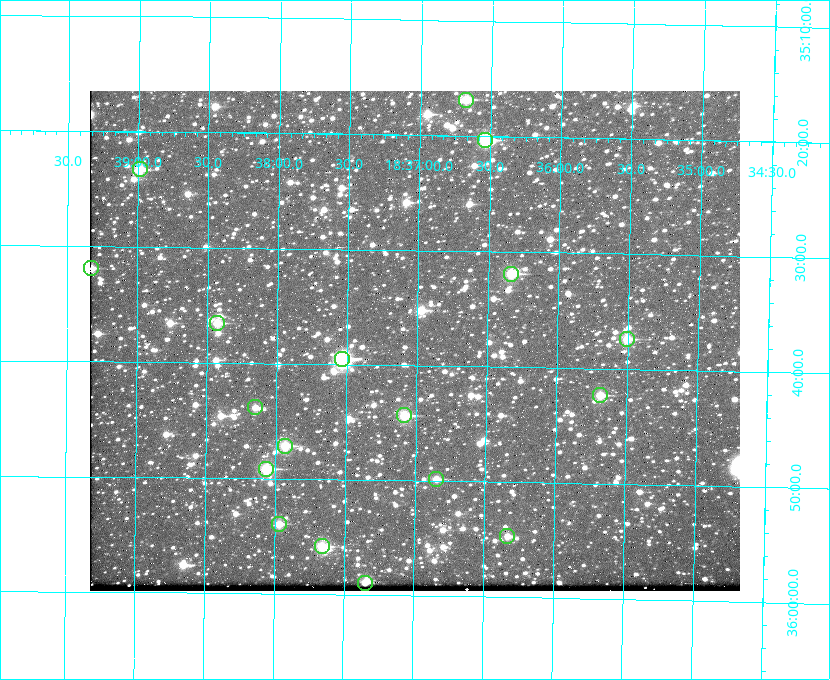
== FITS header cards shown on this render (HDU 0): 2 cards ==
NAXIS1  =                  650 / Width of table row in bytes
NAXIS2  =                  500 / Number of rows in table

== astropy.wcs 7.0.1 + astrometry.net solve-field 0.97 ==
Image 650 x 500 px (HDU 0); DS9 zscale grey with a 90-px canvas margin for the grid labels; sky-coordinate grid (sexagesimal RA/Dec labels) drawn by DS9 from the SOLVED WCS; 18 Tycho-2 reference stars matched to detected sources circled (green)
Header WCS: none
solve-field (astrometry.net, Tycho-2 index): SOLVED blind (the file carries no WCS)
Solved WCS: RA---TAN-SIP/DEC--TAN-SIP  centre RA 18:37:01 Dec +35:38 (279.25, +35.63 deg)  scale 5.21 arcsec/px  FOV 56.5' x 43.4'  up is +179 deg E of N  parity flipped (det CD > 0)
(file carries no celestial WCS; the grid is the blind solution)
Tycho-2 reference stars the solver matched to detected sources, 18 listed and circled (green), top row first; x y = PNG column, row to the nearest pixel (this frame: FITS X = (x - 90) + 1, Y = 500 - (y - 91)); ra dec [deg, ICRS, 3 dp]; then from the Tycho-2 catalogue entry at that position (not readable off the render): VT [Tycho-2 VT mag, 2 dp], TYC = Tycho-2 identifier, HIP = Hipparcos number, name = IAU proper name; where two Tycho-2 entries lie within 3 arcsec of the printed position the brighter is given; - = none
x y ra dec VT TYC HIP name
466 100 279.169 +35.281 10.53 2645-756-1 - -
485 140 279.134 +35.339 9.91 2645-980-1 - -
140 169 279.747 +35.388 10.29 2645-648-1 - -
91 268 279.832 +35.532 10.61 2645-711-1 - -
511 274 279.085 +35.532 9.84 2645-710-1 - -
217 323 279.606 +35.610 10.50 2645-565-1 - -
627 339 278.877 +35.623 10.37 2632-1282-1 - -
342 359 279.382 +35.660 8.88 2649-136-1 91311 -
600 395 278.922 +35.705 10.37 2636-96-1 - -
255 407 279.537 +35.731 11.00 2649-31-1 - -
404 415 279.271 +35.739 10.27 2649-22-1 - -
285 446 279.483 +35.786 9.96 2649-1276-1 - -
266 469 279.516 +35.819 10.07 2649-1464-1 - -
436 479 279.212 +35.831 10.99 2649-1529-1 - -
279 524 279.492 +35.899 10.86 2649-1492-1 - -
507 536 279.083 +35.912 11.42 2649-1448-1 - -
322 546 279.414 +35.931 10.32 2649-1381-1 - -
365 583 279.337 +35.982 10.50 2649-1232-1 - -